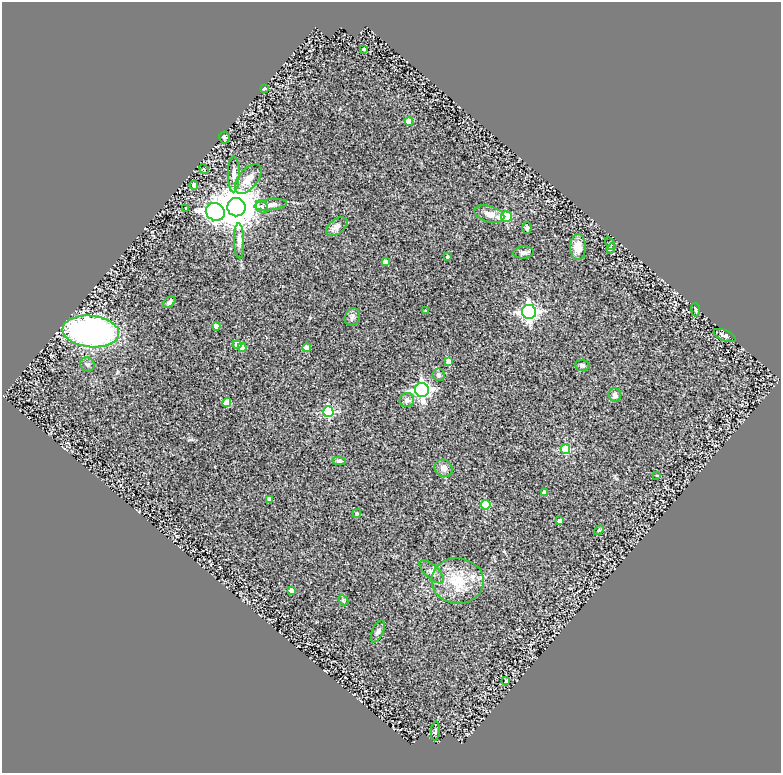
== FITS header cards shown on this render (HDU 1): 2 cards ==
NAXIS1  =                  779
NAXIS2  =                  771

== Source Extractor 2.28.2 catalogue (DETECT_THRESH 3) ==
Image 779 x 771 px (HDU 1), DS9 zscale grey, 1 PNG px = 1 image px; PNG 783 x 775 px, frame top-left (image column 1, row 771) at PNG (2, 2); each listed source drawn as its Kron ellipse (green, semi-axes under 4 px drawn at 4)
Background 0.181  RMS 0.029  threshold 0.0878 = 3 sigma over >= 5 px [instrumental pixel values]
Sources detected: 61; all 61 listed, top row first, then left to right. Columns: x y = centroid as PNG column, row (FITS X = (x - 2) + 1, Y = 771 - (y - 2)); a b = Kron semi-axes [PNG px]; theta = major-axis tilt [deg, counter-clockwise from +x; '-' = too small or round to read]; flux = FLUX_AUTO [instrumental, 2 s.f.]
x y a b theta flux
364 49 3 3 - 4.4
264 88 4 3 - 6.6
409 121 4 4 - 35
224 138 6 5 - 3.5
204 169 5 4 - 1.9
234 174 18 6 89 11
248 179 17 9 50 20
194 185 4 4 - 10
271 205 16 5 6 9.9
236 207 9 9 - 7800
262 207 7 5 -58 5.2
186 208 3 3 - 2.6
215 212 10 8 -28 540
489 214 15 8 -16 15
506 217 5 5 - 98
337 227 12 7 37 8.8
527 228 5 4 - 4.9
239 241 17 5 -89 9.9
610 243 7 3 -65 1.6
578 247 13 8 -89 23
611 248 5 4 - 3.6
523 253 10 6 3 6.8
447 257 3 3 - 3.4
385 262 4 3 - 7.8
169 302 7 5 44 5.4
696 310 7 3 -83 2.4
426 311 3 3 - 2.2
529 312 7 7 - 650
352 317 9 7 63 6.7
216 326 4 4 - 17
91 331 28 15 -6 650
725 336 12 5 -22 7.5
237 345 4 4 - 21
242 347 4 4 - 19
307 348 4 4 - 18
448 361 4 4 - 12
87 364 7 6 - 5.4
582 365 7 5 -2 4.2
438 375 6 6 - 4.8
422 390 7 7 - 640
615 395 7 6 - 8.1
407 400 7 7 - 6.8
227 402 4 4 - 48
328 412 5 5 - 160
565 449 5 4 - 98
339 461 7 4 -8 4
444 468 9 8 - 11
657 476 3 2 - 1.8
544 492 4 4 - 9.3
269 499 4 3 - 8.2
485 505 5 5 - 60
357 513 4 4 - 2
560 521 4 4 - 6.6
599 530 5 3 - 2
432 572 15 6 -43 10
458 581 26 23 -3 71
291 591 4 4 - 11
343 600 6 4 -46 2.8
378 631 12 5 65 5.7
506 681 3 3 - 2.4
435 731 9 4 86 3.4